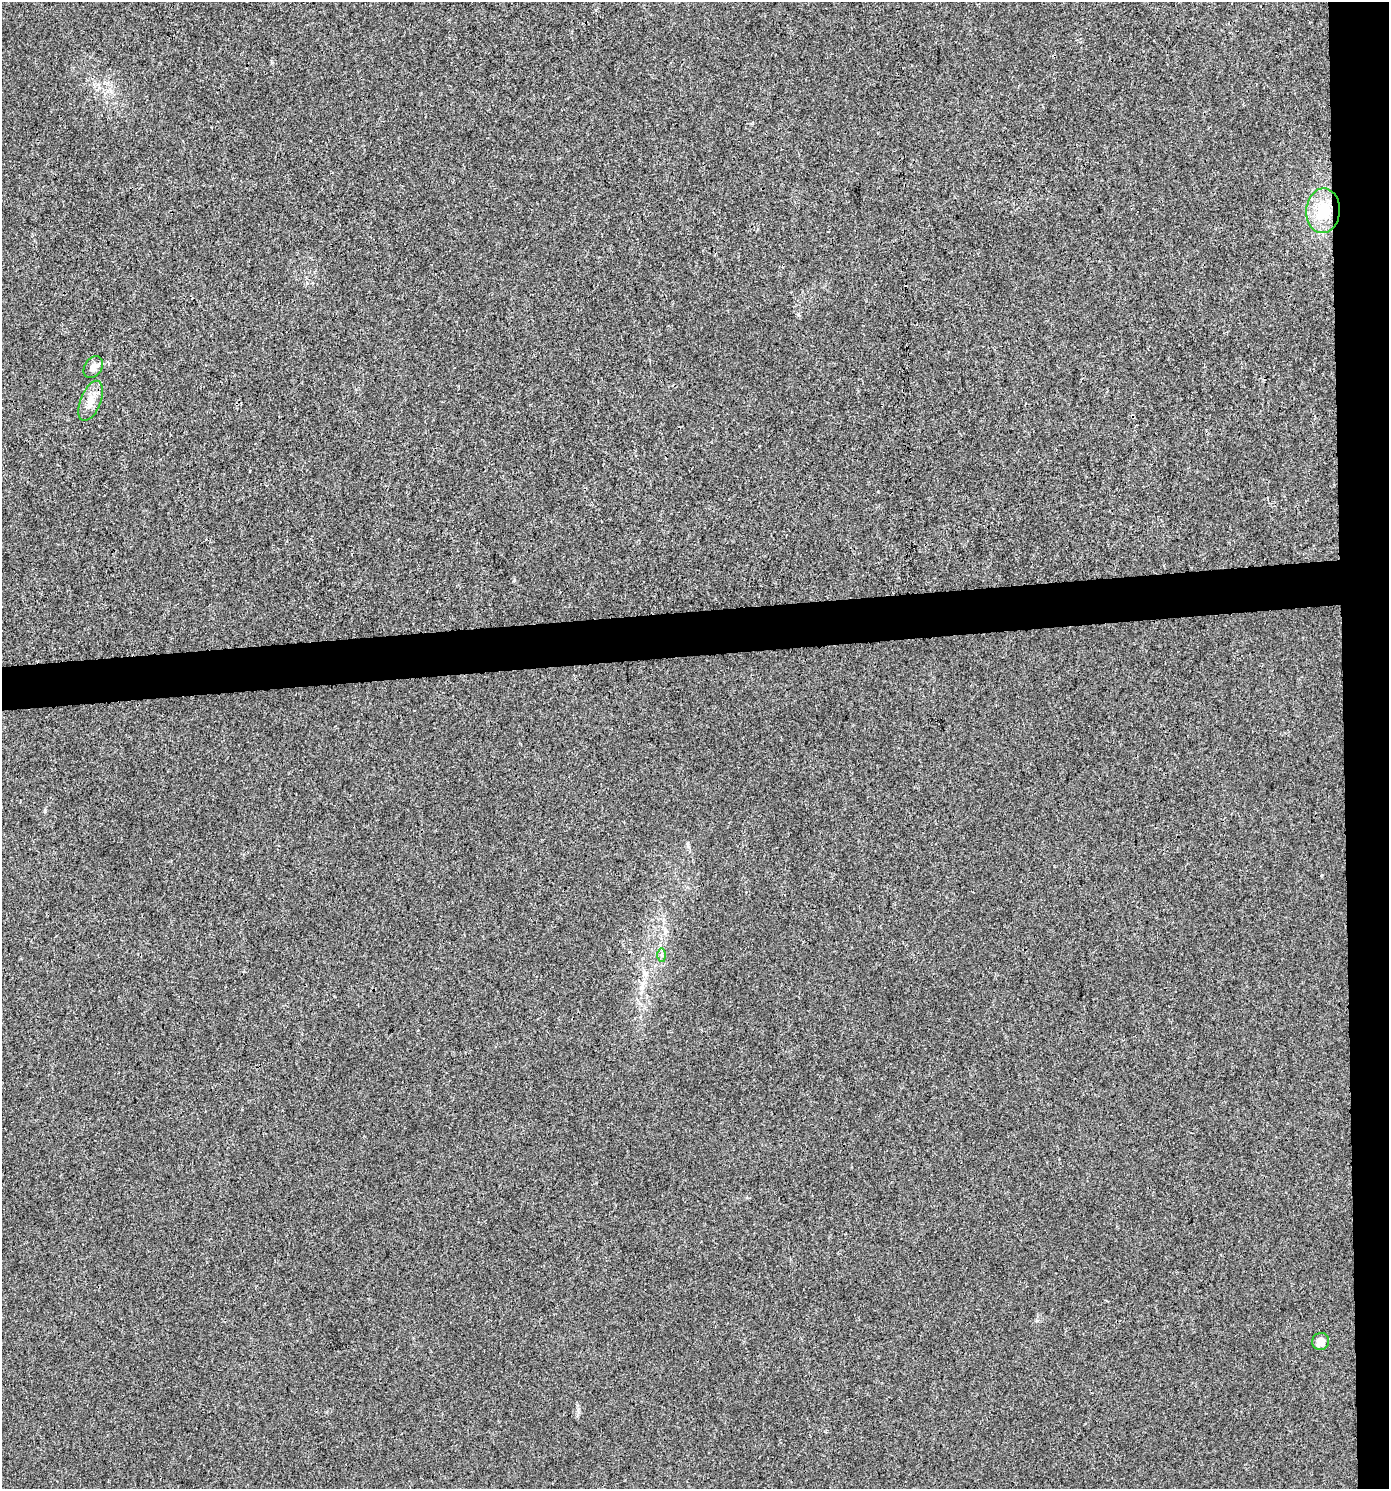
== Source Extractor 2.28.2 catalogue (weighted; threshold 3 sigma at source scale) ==
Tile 6 of 3 x 3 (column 3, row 2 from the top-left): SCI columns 2818-4204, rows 1488-2974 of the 4206 x 4461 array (HDU 1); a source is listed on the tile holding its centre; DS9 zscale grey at full resolution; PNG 1391 x 1491 px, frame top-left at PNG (2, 2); each listed source drawn as its Kron ellipse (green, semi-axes under 4 px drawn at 4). Shown black and unused: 6% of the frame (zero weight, under 3 of 4 exposures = <1% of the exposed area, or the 3 px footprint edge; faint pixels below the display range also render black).
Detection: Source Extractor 2.28.2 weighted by HDU 2 'WHT'; one run over the whole footprint, this tile lists its part. Background 0.00179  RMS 0.0027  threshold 0.012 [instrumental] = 3 sigma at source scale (4.5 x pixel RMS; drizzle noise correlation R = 1.50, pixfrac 1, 0.0396/0.0396 arcsec/px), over >= 5 px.
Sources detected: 5; all 5 listed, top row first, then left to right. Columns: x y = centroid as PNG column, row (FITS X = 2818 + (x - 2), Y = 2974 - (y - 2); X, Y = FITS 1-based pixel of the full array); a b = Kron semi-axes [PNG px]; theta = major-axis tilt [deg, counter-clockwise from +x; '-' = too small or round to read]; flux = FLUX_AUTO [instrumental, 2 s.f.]
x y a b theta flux
1323 211 22 16 85 10
93 367 12 8 56 1.9
91 401 21 10 68 3.2
662 955 7 4 -89 0.58
1321 1341 8 8 - 2